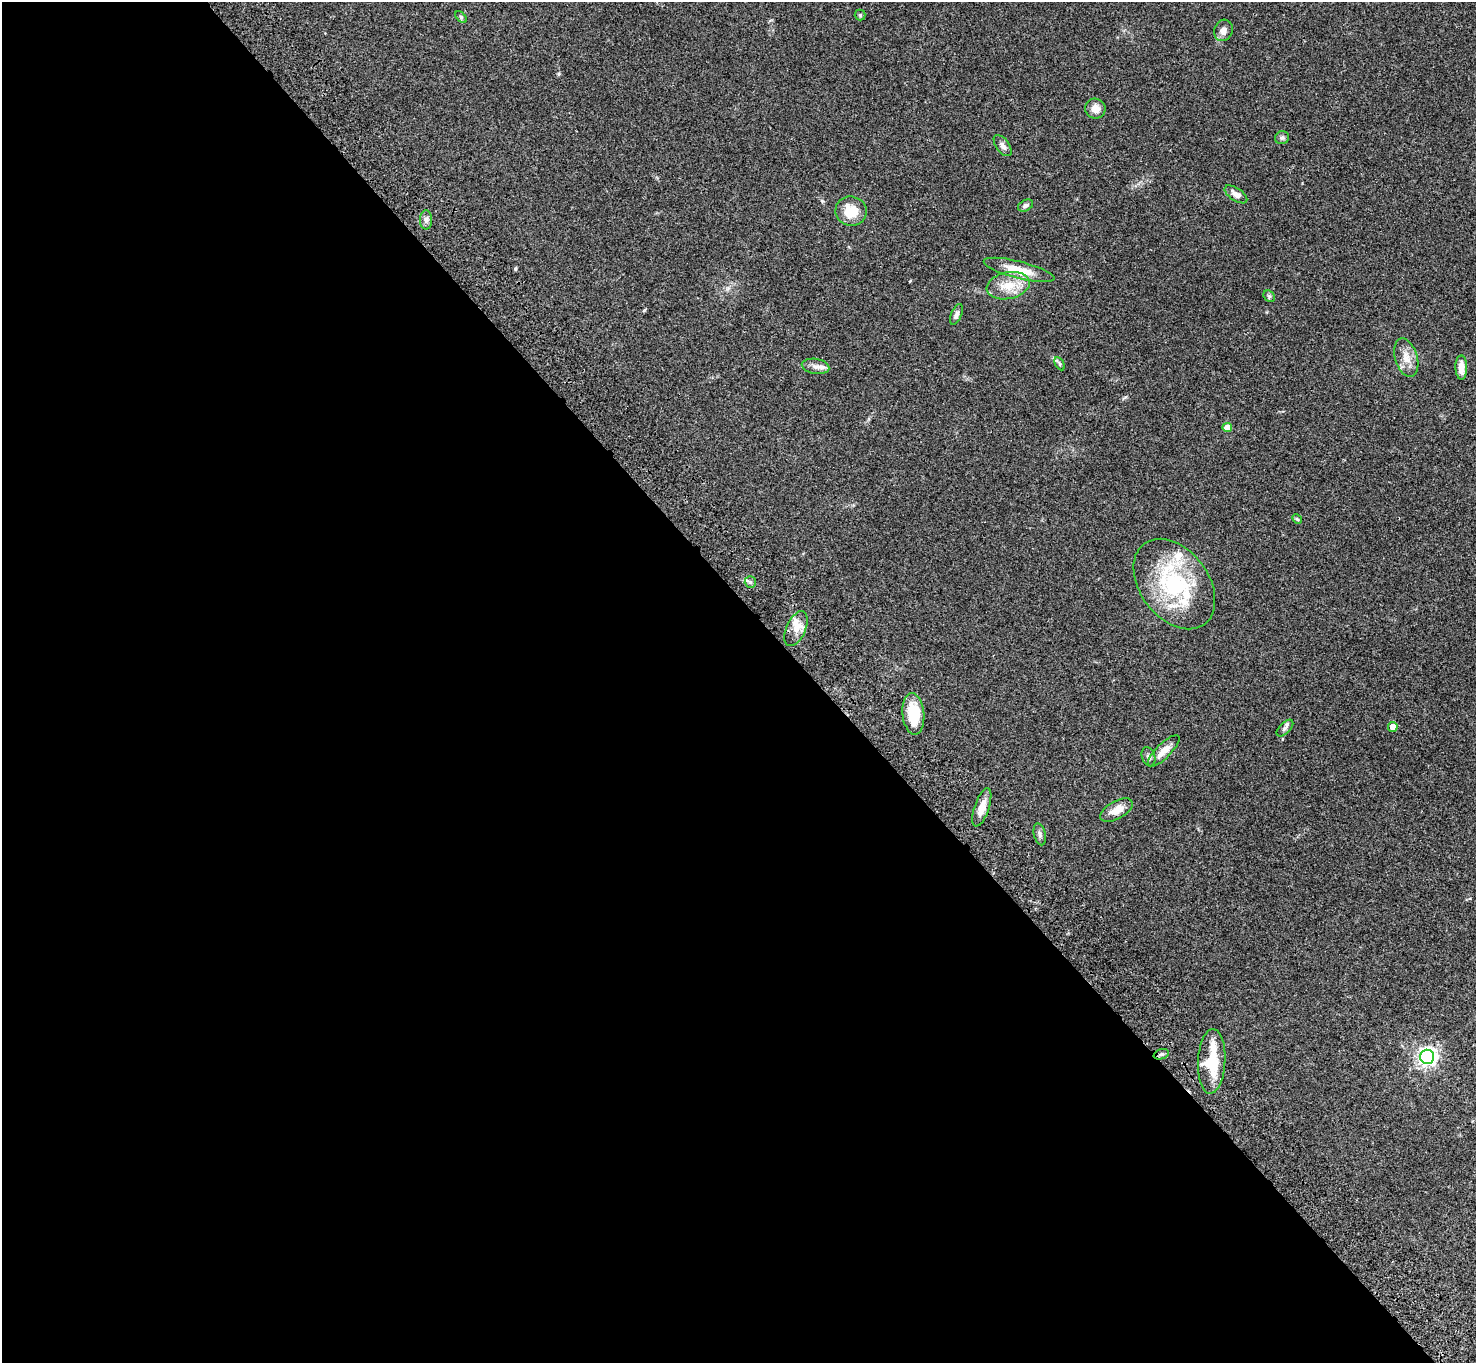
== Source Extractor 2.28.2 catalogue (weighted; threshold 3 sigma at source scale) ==
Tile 9 of 4 x 4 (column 1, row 3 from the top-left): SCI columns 102-1575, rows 1743-3103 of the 6096 x 6070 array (HDU 1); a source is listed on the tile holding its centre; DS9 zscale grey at full resolution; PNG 1478 x 1365 px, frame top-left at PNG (2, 2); each listed source drawn as its Kron ellipse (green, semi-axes under 4 px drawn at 4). Shown black and unused: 55% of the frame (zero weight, under 3 of 4 exposures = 6% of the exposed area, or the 3 px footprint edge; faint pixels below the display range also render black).
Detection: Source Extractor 2.28.2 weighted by HDU 2 'WHT'; one run over the whole footprint, this tile lists its part. Background 0.0448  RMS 0.0054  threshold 0.0245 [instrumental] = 3 sigma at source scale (4.5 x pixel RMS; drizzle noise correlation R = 1.50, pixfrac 1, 0.05/0.05 arcsec/px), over >= 5 px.
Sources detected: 38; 4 inside a brighter listed object's ellipse — not listed separately; the other 34 listed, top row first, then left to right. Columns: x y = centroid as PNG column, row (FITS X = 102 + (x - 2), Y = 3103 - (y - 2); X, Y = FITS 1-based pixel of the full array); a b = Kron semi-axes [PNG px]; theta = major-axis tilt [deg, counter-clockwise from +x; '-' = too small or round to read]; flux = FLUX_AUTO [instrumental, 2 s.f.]
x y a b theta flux
860 15 5 5 - 0.83
461 17 7 4 -47 0.72
1223 30 11 9 66 2.8
1095 109 10 10 - 4
1282 138 7 6 - 1.2
1003 146 12 6 -54 2.1
1236 194 13 6 -34 3.3
1025 206 8 5 27 1.4
851 211 16 14 -16 11
426 220 9 6 -90 1.7
1019 270 36 8 -14 11
1008 286 22 13 12 9.9
1269 296 6 5 - 0.86
956 314 11 5 69 1.7
1406 358 20 11 -73 6
1059 364 7 4 -60 0.87
816 366 14 7 -8 2.7
1461 367 12 6 -89 4.9
1227 427 4 4 - 6.3
1297 519 5 4 - 0.65
750 582 6 5 - 1
1174 584 50 34 -53 54
796 629 18 9 66 5.4
913 714 21 11 -84 17
1393 727 5 4 - 5.9
1285 728 10 5 45 1.5
1164 751 21 7 45 4.9
1149 757 10 6 -72 1.6
982 807 20 7 72 5.9
1116 810 18 9 30 6.3
1040 834 11 6 -77 1.5
1161 1054 8 5 19 1.1
1427 1057 7 7 - 210
1212 1061 32 13 87 20
Overlapping masked pixels (flux is a lower limit): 1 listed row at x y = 1212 1061